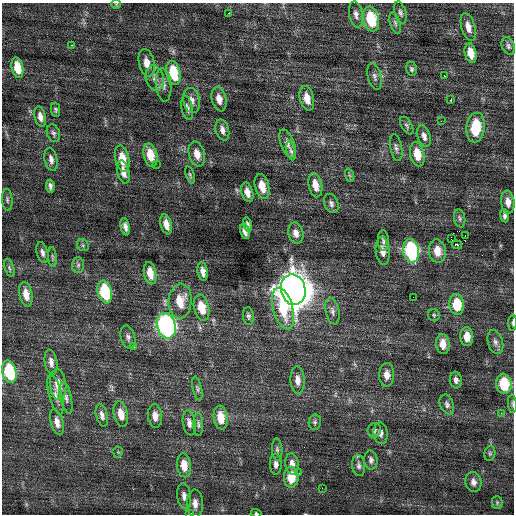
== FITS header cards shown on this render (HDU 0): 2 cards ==
NAXIS1  =                  512 / Axis length
NAXIS2  =                  512 / Axis length

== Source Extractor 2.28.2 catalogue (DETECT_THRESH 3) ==
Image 512 x 512 px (HDU 0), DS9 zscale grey, 1 PNG px = 1 image px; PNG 516 x 516 px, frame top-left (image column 1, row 512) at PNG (2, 3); each listed source drawn as its Kron ellipse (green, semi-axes under 4 px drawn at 4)
Background 0.096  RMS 0.75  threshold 2.24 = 3 sigma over >= 5 px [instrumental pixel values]
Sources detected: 129; all 129 listed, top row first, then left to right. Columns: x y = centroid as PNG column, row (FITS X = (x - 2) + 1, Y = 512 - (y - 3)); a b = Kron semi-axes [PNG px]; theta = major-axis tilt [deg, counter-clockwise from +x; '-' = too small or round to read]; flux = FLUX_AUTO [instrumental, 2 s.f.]
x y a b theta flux
116 4 4 4 - 51
229 13 2 2 - 430
400 13 11 5 -75 160
356 14 13 7 -79 250
371 19 13 8 -77 2200
395 23 11 5 -73 150
468 27 14 7 -74 400
72 45 3 2 - 260
508 46 9 6 -67 150
471 53 10 5 -76 660
147 63 14 7 -77 450
17 68 10 5 -77 840
411 69 7 5 -75 120
173 73 12 7 -77 1700
444 76 2 2 - 380
374 77 13 6 -76 200
155 78 12 9 -77 350
163 85 16 7 -85 310
307 98 12 7 -76 560
219 99 12 7 -77 420
192 100 12 8 -79 310
451 100 3 3 - 110
187 108 12 5 -79 180
56 110 7 4 -79 87
40 117 10 5 -76 280
441 121 2 2 - 87
407 126 10 5 -58 120
476 128 15 9 83 1900
222 130 11 6 -74 250
53 133 9 6 -69 140
424 136 11 6 -74 250
288 144 15 6 -69 260
396 148 13 6 -79 190
291 151 9 4 -76 110
197 154 13 8 -74 450
417 154 12 7 -79 840
150 155 12 7 -76 910
51 159 12 6 -78 240
122 159 13 7 -78 840
156 164 2 2 - 73
123 172 12 6 -77 350
190 175 9 4 -71 91
349 175 7 4 -70 82
315 185 12 6 -77 580
50 186 6 4 -81 150
262 186 13 7 -76 750
247 192 10 5 -75 350
7 200 11 5 -86 130
508 202 11 6 -81 400
331 203 10 7 -69 170
505 216 6 4 -83 140
460 218 9 5 -80 120
166 224 10 5 -75 410
247 225 7 3 -78 120
125 227 9 4 -77 230
245 231 8 4 -75 240
296 233 10 7 -77 310
465 235 2 2 - 510
451 239 4 2 - 100000
383 240 10 5 -87 150
83 245 6 5 - 98
457 245 5 3 - 140
383 251 14 7 -83 380
411 251 12 8 -79 6100
437 251 12 8 -82 610
42 253 11 5 -75 190
52 257 10 4 -85 87
78 265 8 6 87 130
9 268 9 4 -71 110
203 271 9 5 -82 270
150 273 11 6 -79 630
293 290 15 12 -78 93000
105 292 11 7 -76 2900
26 294 12 6 -78 530
413 297 2 2 - 19
180 301 17 11 85 1100
457 304 10 7 -86 1500
202 308 13 7 -77 1100
283 309 21 10 -75 2000
332 311 13 6 -77 230
434 315 6 6 - 84
248 316 9 5 -82 130
513 323 8 3 87 86
166 326 13 9 -76 13000
128 337 11 7 -77 190
467 337 9 6 -86 590
495 342 12 7 -74 240
443 344 10 6 -85 520
134 347 2 2 - 100
51 362 12 6 -79 270
9 372 11 7 -76 2900
387 375 12 7 88 420
298 380 13 7 -87 370
456 380 8 6 -83 200
504 384 10 7 -82 1800
58 385 15 8 -84 710
197 388 12 4 -78 120
55 395 20 6 -75 310
66 398 16 5 -78 220
447 404 10 7 -69 170
512 404 9 4 -85 91
501 413 3 3 - 49
121 414 13 7 -78 540
102 415 11 6 -75 240
155 416 12 7 -84 370
221 418 12 7 -82 830
57 422 13 6 -76 350
315 422 7 6 - 120
189 423 13 6 -81 240
198 424 12 5 -89 140
374 430 7 6 - 120
381 433 11 7 -85 230
277 450 11 5 -86 150
118 452 5 5 - 74
490 453 7 5 76 89
371 460 9 6 -85 180
276 464 10 6 -89 230
292 464 11 6 -84 330
184 465 12 7 -83 710
359 466 10 6 -82 180
299 473 2 2 - 230
291 477 10 7 88 1000
473 482 10 8 -81 260
322 488 2 2 - 26
184 496 12 7 -82 280
497 502 6 5 - 79
195 504 14 8 -88 380
256 513 5 3 - 81
190 514 3 2 - 300000
At the frame edge (FLAGS 8, measured only in part): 5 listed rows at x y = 116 4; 513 323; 512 404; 256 513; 190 514